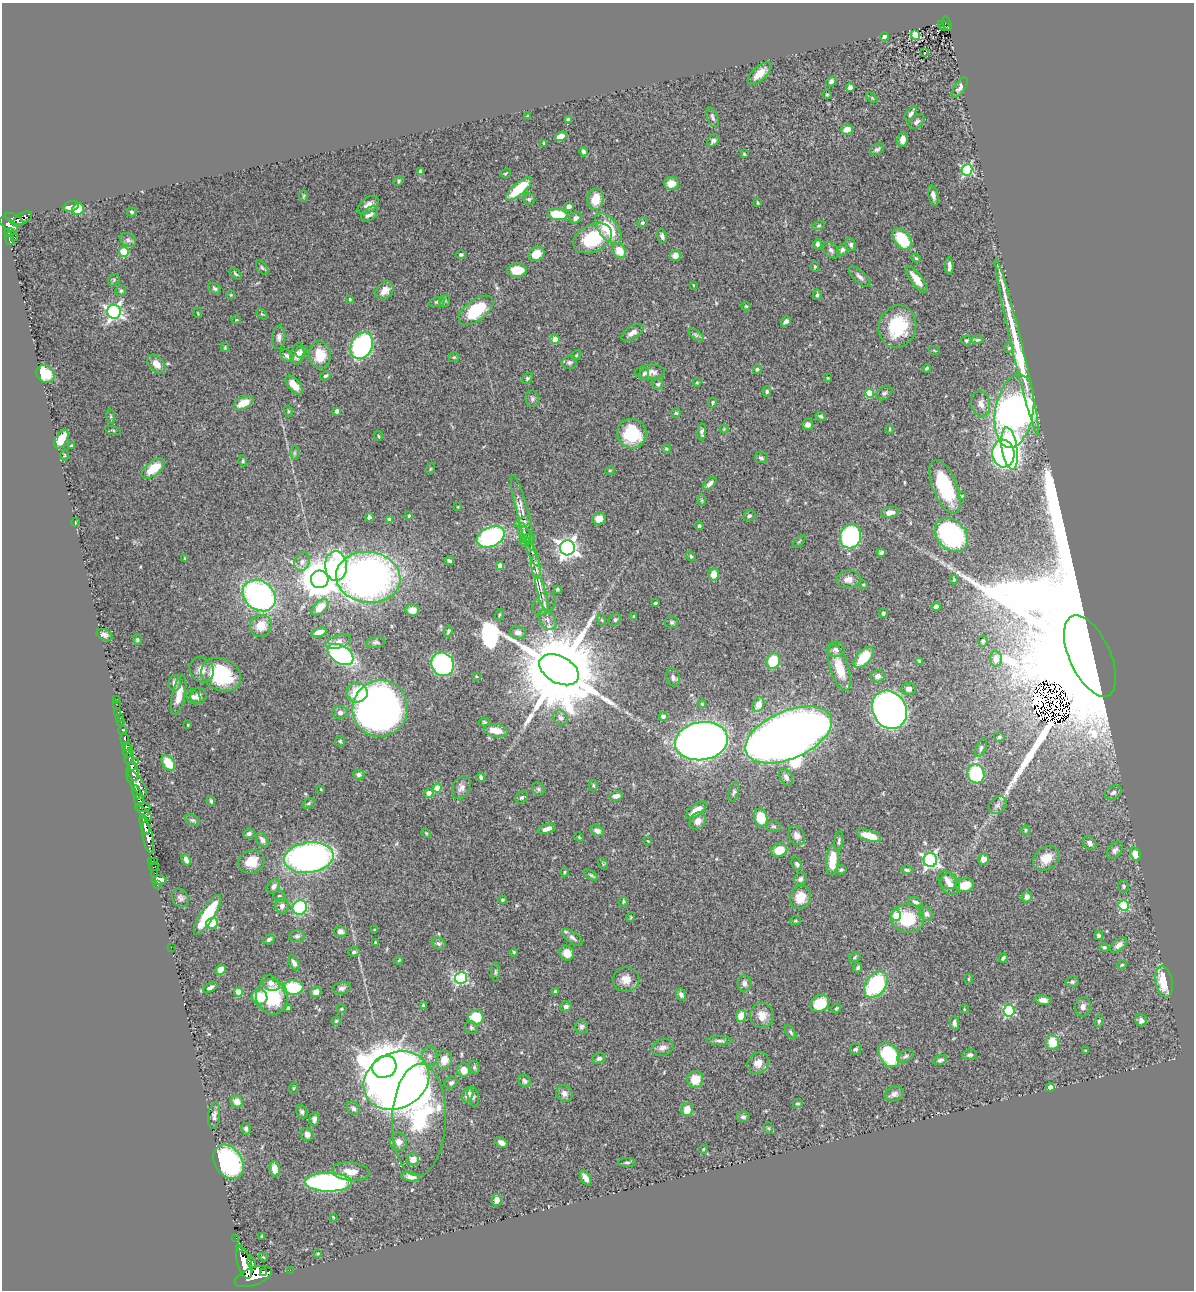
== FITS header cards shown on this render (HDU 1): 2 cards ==
NAXIS1  =                 1192
NAXIS2  =                 1288

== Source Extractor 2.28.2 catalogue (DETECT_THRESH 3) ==
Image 1192 x 1288 px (HDU 1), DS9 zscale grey, 1 PNG px = 1 image px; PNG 1196 x 1292 px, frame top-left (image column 1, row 1288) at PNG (2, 3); each listed source drawn as its Kron ellipse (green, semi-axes under 4 px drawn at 4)
Background 0.634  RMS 0.041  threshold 0.122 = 3 sigma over >= 5 px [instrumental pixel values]
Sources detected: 470; all 470 listed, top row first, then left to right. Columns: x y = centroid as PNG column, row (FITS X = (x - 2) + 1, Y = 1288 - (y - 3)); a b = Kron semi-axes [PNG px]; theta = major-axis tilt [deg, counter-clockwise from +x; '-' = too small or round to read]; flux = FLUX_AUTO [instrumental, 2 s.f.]
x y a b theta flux
947 23 7 3 -73 37
944 26 7 3 -32 15
915 35 5 4 - 90
884 36 4 4 - 19
924 53 3 3 - 17
759 73 15 6 42 29
831 81 5 4 - 8.3
850 87 5 4 - 8.4
960 88 12 5 55 9.8
827 95 5 4 - 3.4
872 98 7 3 -37 3.3
911 114 8 4 50 6.7
527 116 4 3 - 2.1
713 117 10 5 -70 8.3
568 120 4 3 - 5.3
917 122 9 6 35 8.4
847 129 6 5 - 28
561 136 6 4 22 19
903 140 7 5 79 13
713 141 7 5 41 11
544 143 3 3 - 2.5
877 149 7 5 31 6.7
584 152 4 3 - 5.4
744 154 4 4 - 3.1
967 170 6 5 - 340
420 171 4 3 - 6.6
505 173 5 3 - 2.9
399 181 5 4 - 3.6
671 183 7 6 - 25
519 189 16 6 41 92
933 195 10 5 -76 11
304 196 6 4 88 3.3
529 199 6 6 - 5.4
595 199 11 8 79 45
758 203 3 2 - 2.8
368 205 12 7 38 18
71 206 8 5 16 40
569 206 5 4 - 10
78 209 6 5 - 54
132 212 5 3 - 3.7
370 214 10 6 38 18
557 214 10 5 -8 93
23 218 10 5 29 180
576 218 6 5 - 7.3
14 219 10 5 -29 410
642 223 5 5 - 4.3
9 224 10 5 -34 530
819 225 6 4 16 4.2
608 228 18 9 -53 110
9 232 5 4 - 170
662 236 7 5 -73 8.6
15 238 4 2 - 12
593 238 20 13 25 160
10 239 6 3 -83 130
902 239 12 7 -51 120
128 240 8 6 -28 9.6
818 244 5 4 - 7.6
851 245 6 5 - 7.2
831 250 10 6 -45 8.8
842 250 6 5 - 6.2
619 251 8 6 -55 42
124 252 5 4 - 130
536 254 8 6 30 45
461 255 5 4 - 5.7
675 255 6 5 - 20
916 258 5 4 - 3
815 266 5 4 - 3.7
949 266 8 3 -88 9.5
262 268 8 5 -53 5.5
517 270 10 7 1 51
236 274 7 4 -39 4.9
860 277 14 5 -43 12
916 279 16 5 -53 32
114 280 6 5 - 4.5
693 285 3 2 - 2
215 289 7 5 -32 5.4
385 290 10 8 46 23
121 291 5 5 - 4.6
231 295 4 3 - 2.3
817 295 5 4 - 4.7
350 299 3 3 - 3.2
445 301 6 5 - 4.2
437 302 8 4 16 5.3
746 306 4 3 - 2.8
476 310 20 10 36 120
114 312 7 7 - 850
198 313 5 3 - 2.2
262 314 6 4 -43 2.9
236 320 4 3 - 2.6
786 321 5 3 - 8
897 327 21 18 73 150
632 333 12 6 32 15
696 335 9 4 -35 6.9
279 337 12 6 85 11
555 339 4 4 - 60
966 340 5 5 - 4.4
978 340 6 4 2 4.6
362 346 14 10 62 350
1017 347 91 5 -77 350
225 348 4 4 - 3.3
1009 348 5 4 - 3.2
934 350 6 3 -20 2.8
301 351 6 5 - 11
297 354 11 6 77 20
320 355 13 11 -83 64
576 355 6 4 45 3.6
287 356 8 5 -41 8.1
454 357 5 5 - 3.1
569 362 8 6 11 8.8
156 364 11 7 -49 26
927 368 4 3 - 5.5
757 369 4 4 - 4.5
650 372 15 7 4 20
45 374 10 8 -43 100
644 374 6 4 70 6
325 376 5 3 - 4.1
527 378 6 4 49 4.4
828 378 3 3 - 2.2
697 383 4 3 - 2.3
658 384 5 5 - 6
294 385 11 6 -48 35
767 391 5 4 - 5.7
870 393 4 4 - 110
884 393 9 6 35 7.4
532 399 8 7 - 6.8
713 402 5 4 - 3.7
243 403 11 6 27 50
981 404 13 9 -81 19
288 411 5 3 - 2.7
337 411 4 4 - 15
1014 411 37 19 80 1700
676 413 4 4 - 3.1
111 416 7 4 -82 3.8
821 416 5 4 - 6
808 425 5 5 - 13
724 429 4 4 - 2.6
890 429 4 3 - 2.1
113 430 8 3 -13 3.2
702 432 8 4 87 7.3
632 434 15 14 - 120
378 436 5 3 - 2.5
61 439 10 5 60 46
71 446 3 3 - 4
1010 448 21 7 -82 830
666 449 4 3 - 3.3
294 453 6 4 -90 4.4
1003 454 14 11 -87 1000
64 455 5 3 - 3.1
761 458 6 5 - 6.4
243 461 5 4 - 4
153 468 14 7 37 66
430 469 6 3 71 2.8
610 470 5 3 - 2.5
710 484 8 4 44 10
945 487 28 12 -68 170
962 496 3 3 - 2.4
702 500 6 4 -88 3.3
458 507 3 2 - 1.8
890 512 9 5 11 20
523 513 39 6 -75 34
409 516 4 3 - 3.2
749 516 6 5 - 6
369 517 4 4 - 6.9
599 519 6 6 - 28
390 520 4 4 - 25
75 522 4 2 - 1.7
523 522 9 5 21 7.4
699 526 4 3 - 5.5
524 533 10 5 -68 9.2
951 535 19 14 -47 450
850 536 12 10 74 300
491 537 15 9 24 360
527 540 8 5 29 6.8
799 541 8 3 45 3.2
567 548 7 7 - 1500
532 552 15 3 -67 6.5
881 553 4 4 - 7.4
691 556 5 3 - 4.2
184 558 4 2 - 2.1
449 561 4 3 - 5.3
302 562 9 7 72 13
500 565 4 4 - 22
336 566 15 10 -87 220
536 567 12 4 -84 11
714 574 6 5 - 30
368 577 32 25 -7 1600
320 579 9 8 - 7500
849 579 12 9 7 20
954 580 4 3 - 2.9
863 585 4 3 - 2.8
557 589 4 4 - 4.5
542 593 18 4 -74 21
259 595 18 14 -39 640
655 603 3 3 - 3.6
544 604 13 9 49 17
320 607 10 6 42 42
936 607 4 4 - 13
412 610 7 6 - 25
883 613 4 4 - 4.7
499 615 6 3 71 2.7
634 616 3 2 - 2.4
547 620 11 7 -56 15
602 620 6 3 -70 2.7
615 620 7 5 42 4.7
672 622 6 6 - 5.2
261 626 11 10 - 44
448 631 6 4 73 3.9
319 632 8 4 19 22
518 633 8 6 -8 14
105 635 8 5 -24 10
137 640 5 4 - 3.6
983 641 6 4 79 4.6
338 642 13 6 17 14
376 642 9 5 10 6.5
836 649 8 7 - 11
341 654 14 9 -33 450
1090 656 43 20 -65 320000
864 657 13 7 47 75
996 659 7 6 - 23
773 661 8 6 73 87
919 661 4 3 - 4.8
443 664 12 11 - 510
839 668 24 9 -73 64
202 670 13 11 -52 27
559 670 21 13 -29 56000
221 675 20 16 -25 240
476 676 4 4 - 2.6
878 676 7 6 - 13
673 677 9 6 -71 11
175 683 8 6 83 12
909 689 7 6 - 11
357 693 11 10 - 70
179 695 20 6 79 38
198 696 8 8 - 15
193 697 8 6 -47 9.4
116 700 3 2 - 8.5
116 704 2 2 - 4.3
702 704 4 4 - 3.5
758 705 7 5 65 30
380 708 28 27 - 2000
889 710 20 16 -61 1800
118 712 3 2 - 21
340 712 8 6 -2 12
663 716 4 4 - 15
119 717 2 2 - 12
561 718 8 7 - 11
121 721 3 3 - 44
484 722 5 4 - 3.9
188 725 4 3 - 2.1
123 730 4 3 - 250
496 730 12 6 -11 40
788 735 46 24 23 5700
999 737 5 4 - 4.3
125 739 5 3 - 220
340 741 5 5 - 3.9
701 741 26 19 10 2400
126 746 4 3 - 360
981 748 9 4 67 6.6
128 751 7 4 85 860
129 758 6 4 73 570
135 761 4 3 - 140
168 763 8 5 -52 60
132 766 5 3 - 790
133 772 9 5 -80 2000
976 774 9 8 - 220
359 775 6 5 - 7.9
481 777 4 3 - 5.5
786 777 9 6 -65 14
136 783 16 6 -55 1300
593 785 6 4 -88 4.4
437 788 4 4 - 59
461 788 12 9 63 16
321 789 3 2 - 2
538 789 7 5 -47 5.7
137 792 7 3 -82 260
734 792 10 5 72 6.1
429 793 5 4 - 18
1113 793 9 6 27 8.5
616 796 7 4 13 11
522 797 7 5 42 4.9
139 801 6 4 -80 460
211 801 5 3 - 4.3
309 803 7 3 36 3.6
998 805 10 7 44 11
143 807 7 4 2 510
696 810 12 5 36 31
144 813 10 4 -43 550
761 818 9 6 -75 71
193 820 8 5 -25 5.4
698 821 9 7 53 17
145 825 11 4 -75 1400
773 826 7 5 -1 4.6
547 829 9 4 18 13
1026 830 5 4 - 3.4
597 831 7 5 -22 11
426 833 5 3 - 2.4
249 834 6 4 24 7.9
797 836 10 8 -59 16
869 836 12 5 -18 56
148 837 16 5 -79 1300
579 837 5 3 - 2.6
262 840 8 5 -56 8.8
648 841 4 3 - 2
839 841 10 4 82 5.7
1090 843 7 6 - 11
779 850 8 6 19 50
1115 850 10 6 53 9.3
1136 854 7 5 -67 55
309 858 25 15 8 1000
1046 858 14 11 38 39
984 859 5 5 - 18
186 860 6 3 -66 13
832 860 15 6 86 64
930 860 7 7 - 740
152 861 3 2 - 10
155 861 2 2 - 10
251 862 13 11 26 43
603 864 6 4 -55 2.9
797 864 7 4 -64 5.1
154 867 5 2 - 17
841 870 5 4 - 4.8
907 870 6 4 -9 6
564 872 5 3 - 2.6
155 873 2 2 - 9.2
591 875 8 4 -30 4.6
800 879 7 5 48 9.1
159 880 7 4 -1 19
947 880 10 7 -46 15
950 884 11 9 -58 17
157 885 2 2 - 9
965 885 9 7 15 54
274 886 7 5 56 12
1124 886 6 5 - 4.4
279 896 6 5 - 5.9
800 897 12 10 64 46
1027 897 6 5 - 13
180 898 10 8 -59 9.1
502 900 4 3 - 3.6
623 901 5 4 - 3.2
915 902 8 4 -20 7
1123 905 5 5 - 190
282 906 7 7 - 13
300 907 7 7 - 220
926 914 7 6 - 9.3
207 915 23 6 58 130
896 916 5 5 - 56
631 917 5 3 - 2.1
907 918 17 14 -6 110
795 921 5 3 - 2.9
212 923 6 5 - 66
375 930 3 2 - 2.8
340 931 6 5 - 9.8
1099 935 5 4 - 5.5
297 936 8 6 7 6.5
572 938 12 5 -37 11
269 939 6 4 32 6.5
375 943 4 3 - 2.5
439 944 7 5 -25 7.1
1119 945 10 5 39 13
171 947 2 2 - 28
1104 947 5 4 - 4.9
354 952 6 4 8 5.9
514 952 4 3 - 3
567 953 8 7 - 23
855 957 6 3 37 3.2
1003 958 5 3 - 4.8
399 960 4 3 - 2.1
294 963 8 4 -64 9.8
1122 965 5 4 - 3.5
858 968 5 4 - 5.7
221 970 5 4 - 22
495 972 10 4 90 4.6
461 978 6 6 - 380
626 979 13 12 - 31
969 979 5 3 - 2.9
1072 982 7 5 10 4.9
1164 982 16 8 -79 75
271 983 10 7 -33 13
744 983 8 6 -86 11
876 984 15 10 52 260
210 987 8 4 29 8.9
293 988 10 7 -3 150
342 988 9 6 11 9.2
238 992 4 4 - 74
316 992 5 5 - 15
555 992 4 3 - 4
681 995 6 5 - 11
260 997 8 7 - 49
272 997 18 15 -71 150
1043 1000 8 5 -10 14
820 1003 10 8 34 82
423 1006 4 3 - 7.2
566 1006 6 5 - 8.9
1083 1007 9 8 - 12
288 1008 4 3 - 7.2
836 1008 5 4 - 3.4
341 1009 5 4 - 3.2
964 1009 5 3 - 2.1
1009 1011 5 5 - 290
762 1015 12 11 - 29
741 1016 6 5 - 37
476 1017 7 7 - 86
1141 1020 6 5 - 13
336 1021 4 3 - 3.5
1099 1021 6 4 80 4.4
955 1023 7 4 -86 8.2
581 1027 7 6 - 7.9
471 1028 7 6 - 6.6
791 1032 8 4 -57 4.8
719 1041 13 4 -1 7.7
1052 1042 7 6 - 50
662 1048 11 8 19 14
855 1049 5 5 - 5.2
1085 1051 3 3 - 2.3
889 1055 13 9 -58 190
970 1055 7 5 11 6.6
430 1056 9 8 - 12
905 1056 9 5 26 7.1
599 1058 7 5 23 7.3
444 1060 9 7 76 30
940 1060 7 5 22 7.5
758 1063 12 10 46 26
384 1067 12 10 25 7300
474 1067 6 5 - 5.6
464 1070 7 6 - 29
695 1079 8 8 - 48
396 1080 34 27 28 3100
524 1081 7 5 -46 8.1
451 1083 7 5 38 7.8
1050 1087 4 4 - 43
294 1088 5 3 - 2.5
564 1093 9 7 -46 14
894 1094 10 7 16 11
468 1095 8 5 67 19
473 1096 10 5 -79 7.7
237 1101 6 6 - 20
797 1103 5 4 - 3.8
353 1108 7 6 - 8.2
687 1110 6 6 - 35
302 1112 7 5 -63 6
214 1116 13 6 83 12
743 1117 6 5 - 7.8
314 1119 6 5 - 11
419 1120 56 27 88 730
768 1128 6 4 -70 3.5
246 1129 6 5 - 7.8
307 1134 6 6 - 12
398 1142 9 8 - 18
502 1143 7 4 -31 17
703 1149 4 4 - 2.6
413 1159 6 6 - 25
228 1162 18 13 -57 330
627 1163 9 3 0 4.8
275 1169 8 5 -85 27
351 1172 19 9 -5 35
411 1177 10 4 -8 14
586 1178 8 4 -61 15
328 1182 23 9 -1 660
497 1200 6 5 - 14
333 1217 3 2 - 2.2
262 1236 3 3 - 3.2
236 1238 2 2 - 4.1
239 1249 3 3 - 98
318 1253 3 2 - 2.6
263 1257 5 3 - 2.2
252 1262 6 4 -79 320
244 1263 16 7 -74 3700
290 1270 2 2 - 9.5
263 1272 4 2 - 360
253 1277 20 8 20 4600